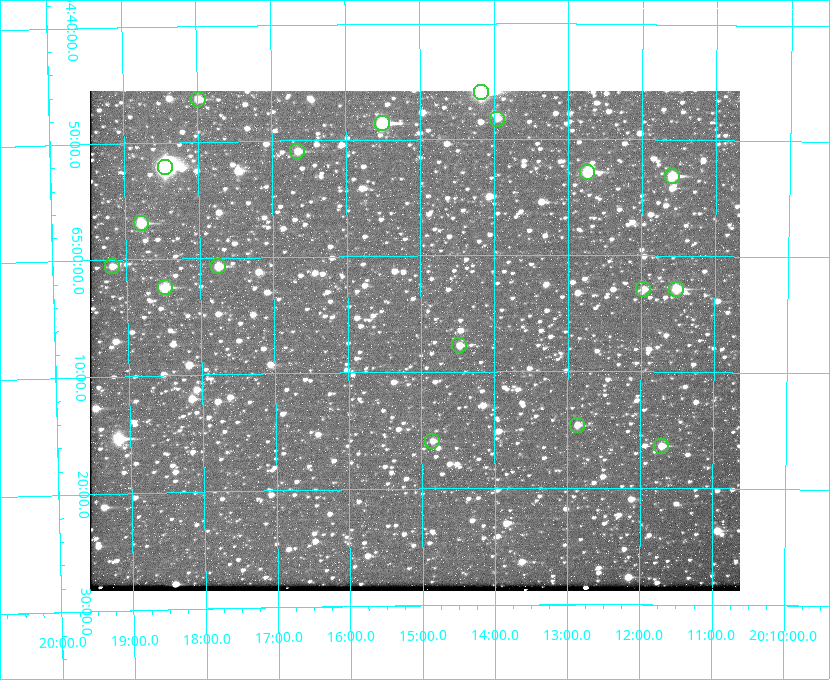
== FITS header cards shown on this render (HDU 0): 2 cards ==
NAXIS1  =                  650 / Width of table row in bytes
NAXIS2  =                  500 / Number of rows in table

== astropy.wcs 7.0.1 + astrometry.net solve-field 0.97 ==
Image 650 x 500 px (HDU 0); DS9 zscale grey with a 90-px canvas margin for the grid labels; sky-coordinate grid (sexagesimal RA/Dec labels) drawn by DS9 from the SOLVED WCS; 18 Tycho-2 reference stars matched to detected sources circled (green)
Header WCS: none
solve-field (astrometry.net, Tycho-2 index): SOLVED blind (the file carries no WCS)
Solved WCS: RA---TAN-SIP/DEC--TAN-SIP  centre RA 20:15:05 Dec +65:07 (303.77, +65.12 deg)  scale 5.17 arcsec/px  FOV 56.0' x 43.0'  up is -180 deg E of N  parity flipped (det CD > 0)
(file carries no celestial WCS; the grid is the blind solution)
Tycho-2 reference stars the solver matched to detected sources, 18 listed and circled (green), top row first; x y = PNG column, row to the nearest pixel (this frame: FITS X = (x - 90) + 1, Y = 500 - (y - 91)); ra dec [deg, ICRS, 3 dp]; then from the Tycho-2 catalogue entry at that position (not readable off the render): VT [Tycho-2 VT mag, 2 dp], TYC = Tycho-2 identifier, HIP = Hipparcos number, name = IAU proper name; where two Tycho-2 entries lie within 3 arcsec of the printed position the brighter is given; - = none
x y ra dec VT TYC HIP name
481 92 303.544 +64.765 7.36 4240-620-1 99731 -
198 99 304.497 +64.771 11.19 4241-1649-1 - -
497 119 303.488 +64.804 11.29 4240-68-1 - -
382 123 303.878 +64.810 8.93 4240-794-1 - -
297 151 304.164 +64.849 10.65 4240-315-1 - -
165 167 304.612 +64.868 7.89 4241-1703-1 100101 -
587 172 303.184 +64.880 9.02 4240-488-1 - -
672 176 302.897 +64.886 9.40 4240-717-1 - -
141 223 304.698 +64.948 10.27 4241-1684-1 - -
112 266 304.798 +65.009 11.15 4241-1628-1 - -
218 266 304.437 +65.012 10.41 4241-1775-1 - -
165 287 304.620 +65.041 10.25 4241-1573-1 - -
643 289 302.992 +65.048 11.44 4240-88-1 - -
676 289 302.882 +65.048 10.25 4240-98-1 - -
459 345 303.620 +65.129 11.18 4240-34-1 - -
577 425 303.217 +65.244 11.17 4240-236-1 - -
432 441 303.713 +65.266 11.45 4240-564-1 - -
661 446 302.928 +65.273 10.74 4240-760-1 - -